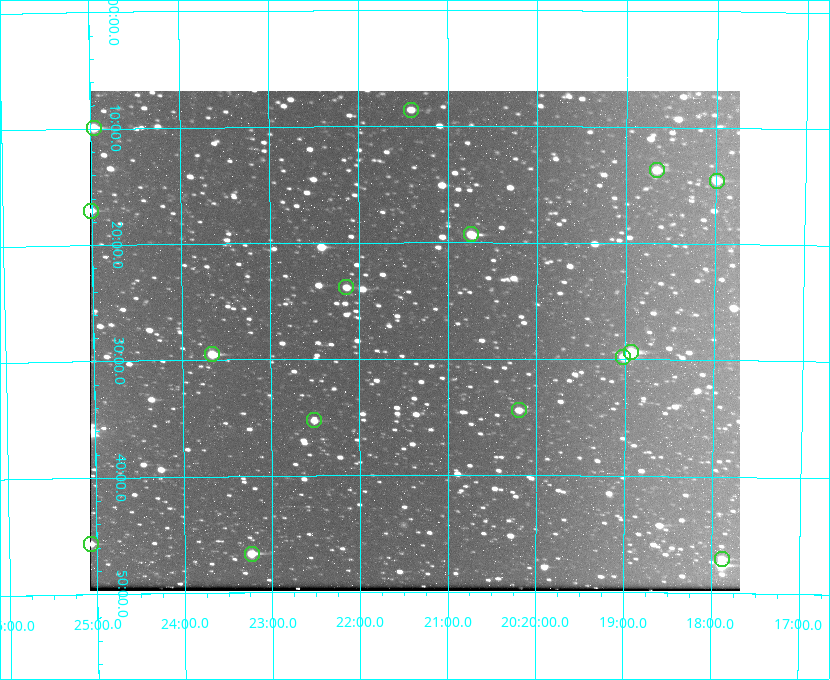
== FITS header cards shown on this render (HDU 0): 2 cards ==
NAXIS1  =                  650 / Width of table row in bytes
NAXIS2  =                  500 / Number of rows in table

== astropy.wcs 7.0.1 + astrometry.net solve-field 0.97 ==
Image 650 x 500 px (HDU 0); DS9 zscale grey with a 90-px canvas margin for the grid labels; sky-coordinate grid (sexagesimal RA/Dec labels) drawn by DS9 from the SOLVED WCS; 15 Tycho-2 reference stars matched to detected sources circled (green)
Header WCS: none
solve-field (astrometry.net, Tycho-2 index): SOLVED blind (the file carries no WCS)
Solved WCS: RA---TAN-SIP/DEC--TAN-SIP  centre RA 20:21:22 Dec +59:28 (305.34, +59.47 deg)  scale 5.16 arcsec/px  FOV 55.9' x 43.0'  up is -180 deg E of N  parity flipped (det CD > 0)
(file carries no celestial WCS; the grid is the blind solution)
Tycho-2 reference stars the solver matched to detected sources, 15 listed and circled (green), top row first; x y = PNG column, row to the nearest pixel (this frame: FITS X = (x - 90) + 1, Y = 500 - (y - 91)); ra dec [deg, ICRS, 3 dp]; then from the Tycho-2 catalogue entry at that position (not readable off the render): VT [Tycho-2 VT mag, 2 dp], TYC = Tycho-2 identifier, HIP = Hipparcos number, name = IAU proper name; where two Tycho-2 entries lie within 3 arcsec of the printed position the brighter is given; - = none
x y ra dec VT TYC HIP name
411 110 305.353 +59.143 10.51 3949-1307-1 - -
94 128 306.240 +59.165 8.78 3949-1539-1 100701 -
657 170 304.666 +59.228 9.63 3949-1325-1 - -
717 181 304.498 +59.243 9.91 3949-663-1 - -
91 211 306.252 +59.284 9.41 3949-1643-1 - -
471 234 305.185 +59.322 8.95 3949-1869-1 - -
346 287 305.535 +59.397 10.37 3949-1383-1 - -
631 352 304.733 +59.490 8.93 3949-1451-1 - -
212 354 305.915 +59.492 9.25 3949-1149-1 - -
623 357 304.755 +59.496 9.37 3949-615-1 - -
519 410 305.049 +59.573 10.18 3949-1099-1 - -
314 420 305.628 +59.588 10.19 3949-1517-1 - -
91 544 306.265 +59.761 9.71 3949-555-1 - -
252 554 305.808 +59.778 8.73 3949-715-1 100545 -
722 559 304.470 +59.785 9.54 3949-1615-1 - -